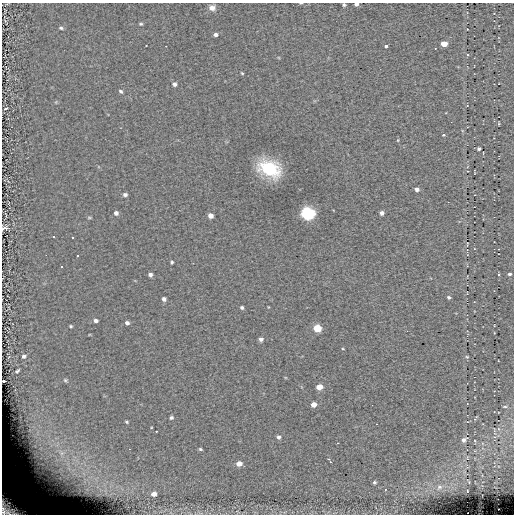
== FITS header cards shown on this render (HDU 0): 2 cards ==
NAXIS1  =                  512
NAXIS2  =                  512

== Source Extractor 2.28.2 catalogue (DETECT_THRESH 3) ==
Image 512 x 512 px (HDU 0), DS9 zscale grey, 1 PNG px = 1 image px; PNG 516 x 516 px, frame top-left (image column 1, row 512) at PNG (2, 3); no overlay
Background 0.0765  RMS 5.2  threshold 15.5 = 3 sigma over >= 5 px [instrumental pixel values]
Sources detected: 72; all 72 listed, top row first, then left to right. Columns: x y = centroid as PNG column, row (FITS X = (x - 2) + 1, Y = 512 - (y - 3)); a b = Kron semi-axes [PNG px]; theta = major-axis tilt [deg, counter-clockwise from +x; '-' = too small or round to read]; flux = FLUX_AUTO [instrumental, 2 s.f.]
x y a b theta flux
301 3 4 2 - 280
356 4 4 3 - 1100
344 5 4 3 - 540
212 8 7 6 - 1700
141 24 4 3 - 440
61 28 6 4 -10 530
467 29 2 2 - 190
215 34 4 3 - 1000
444 44 5 4 - 4200
146 45 2 2 - 170
386 46 3 3 - 1100
467 55 4 3 - 330
242 73 4 3 - 340
175 84 5 5 - 930
121 91 5 4 - 630
467 106 4 2 - 170
5 109 3 3 - 2100
499 124 3 2 - 340
443 135 4 3 - 460
398 140 5 3 - 290
479 149 4 3 - 640
269 169 19 13 -24 23000
417 189 5 4 - 1200
125 195 4 4 - 860
116 213 5 4 - 1100
307 213 6 6 - 88000
382 213 4 4 - 1200
210 216 5 4 - 2000
89 218 5 3 - 370
5 228 10 5 11 1000
53 236 3 3 - 13000
73 237 3 3 - 13000
467 244 5 2 - 130
46 255 2 2 - 13000
77 256 3 3 - 13000
172 262 3 3 - 460
62 267 3 3 - 13000
509 274 4 3 - 620
150 275 4 4 - 970
449 297 5 4 - 630
164 299 4 4 - 1000
242 307 4 4 - 590
96 321 5 4 - 940
127 323 5 4 - 970
71 326 4 3 - 430
317 328 5 5 - 14000
494 333 3 2 - 210
261 339 5 4 - 1000
343 349 4 2 - 270
24 356 6 5 - 830
467 357 5 4 - 440
17 371 5 3 - 510
65 380 5 5 - 450
3 381 3 3 - 13000
319 387 5 4 - 4900
314 404 4 4 - 3100
505 407 6 3 0 440
171 417 4 4 - 670
127 422 4 3 - 400
156 431 3 2 - 310
278 437 5 5 - 940
464 440 7 5 31 1100
337 443 3 2 - 200
200 449 4 3 - 480
54 457 34 15 -5 21000
328 459 3 2 - 380
330 462 3 2 - 430
239 464 5 4 - 3000
374 482 4 4 - 590
439 487 8 7 - 1200
154 494 5 4 - 2000
10 507 26 16 -35 24000
At the frame edge (FLAGS 8, measured only in part): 6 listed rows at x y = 301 3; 356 4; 344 5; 5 228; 3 381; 10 507